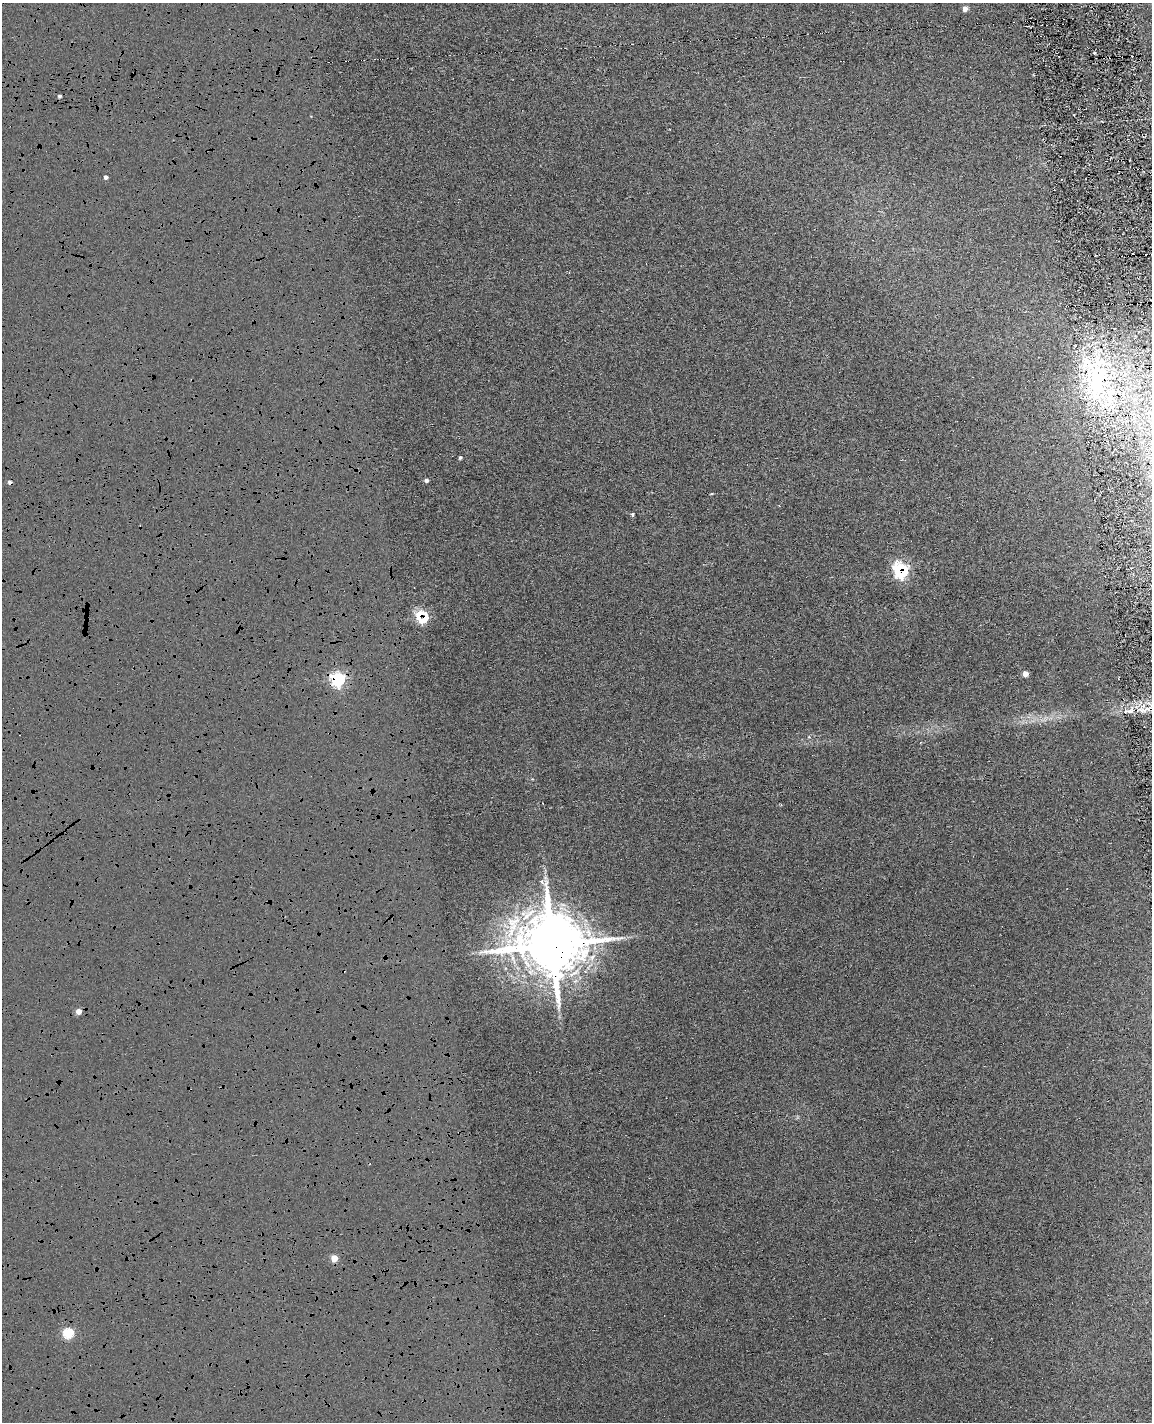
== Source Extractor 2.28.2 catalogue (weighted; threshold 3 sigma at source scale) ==
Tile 6 of 4 x 3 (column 2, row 2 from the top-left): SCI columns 1207-2356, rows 1560-2979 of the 4714 x 4645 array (HDU 1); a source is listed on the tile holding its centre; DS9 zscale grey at full resolution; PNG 1154 x 1424 px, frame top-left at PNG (2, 3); no overlay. Shown black and unused: <1% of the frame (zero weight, under 4 of 8 exposures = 6% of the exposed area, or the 3 px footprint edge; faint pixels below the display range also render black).
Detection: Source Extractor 2.28.2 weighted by HDU 2 'WHT'; one run over the whole footprint, this tile lists its part. Background 0.00602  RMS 0.0054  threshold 0.022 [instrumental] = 3 sigma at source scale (4.09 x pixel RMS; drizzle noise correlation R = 1.36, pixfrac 0.8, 0.05/0.05 arcsec/px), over >= 5 px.
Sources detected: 32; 1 too faint to see at this stretch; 6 cosmic-ray / hot-pixel residue — not listed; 3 inside a brighter listed object's ellipse — not listed separately; the other 22 listed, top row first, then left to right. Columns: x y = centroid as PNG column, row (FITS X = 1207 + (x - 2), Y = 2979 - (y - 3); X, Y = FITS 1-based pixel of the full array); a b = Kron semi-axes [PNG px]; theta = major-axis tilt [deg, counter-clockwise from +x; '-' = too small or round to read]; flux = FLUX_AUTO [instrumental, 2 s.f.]
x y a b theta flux
965 9 6 6 - 2.7
1094 53 3 3 - 0.77
59 96 4 4 - 1.3
106 177 4 3 - 2.1
1097 379 81 45 83 110
460 458 3 3 - 0.99
426 480 4 4 - 1.7
712 494 5 3 - 0.46
632 514 4 3 - 0.93
896 563 17 10 71 6.3
902 573 13 8 39 25
422 617 14 11 -43 17
1025 674 5 4 - 5.2
338 679 6 6 - 130
1150 709 19 7 6 8.7
809 737 5 4 - 0.7
543 803 3 2 - 0.33
781 805 3 3 - 0.42
551 943 49 44 -3 770
79 1011 5 5 - 4.8
334 1258 4 4 - 13
68 1333 5 5 - 46
Overlapping masked pixels (flux is a lower limit): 4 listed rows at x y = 902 573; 338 679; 1150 709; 551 943
Isophote crosses this tile's border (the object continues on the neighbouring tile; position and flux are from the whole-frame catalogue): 1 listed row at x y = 1150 709